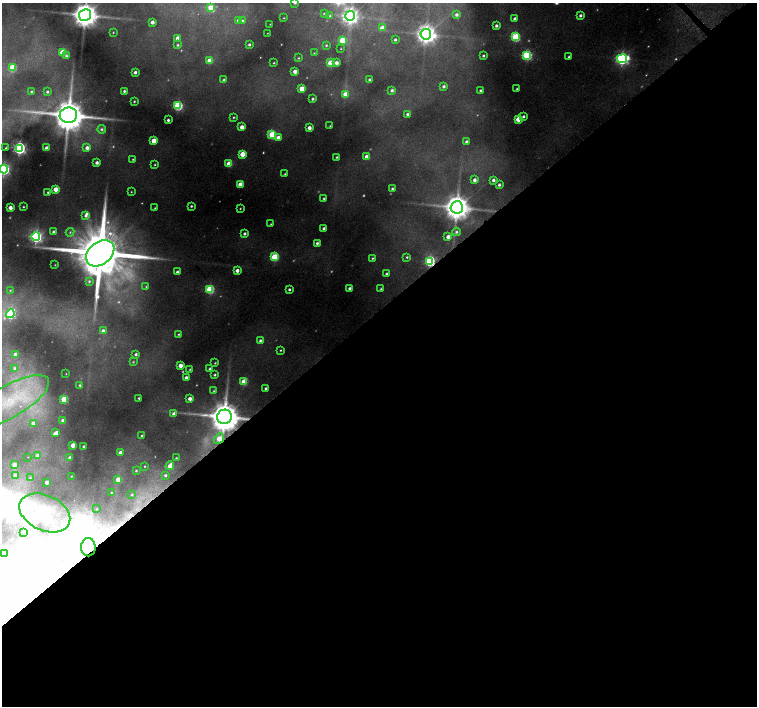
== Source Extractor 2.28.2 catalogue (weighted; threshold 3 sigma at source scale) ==
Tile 15 of 4 x 4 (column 3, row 4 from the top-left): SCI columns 3020-4528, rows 159-1566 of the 6072 x 6030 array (HDU 1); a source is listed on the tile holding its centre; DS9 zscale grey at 2 x 2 block average (1 PNG px = mean of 2 x 2 image px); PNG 759 x 708 px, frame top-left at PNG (2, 3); each listed source drawn as its Kron ellipse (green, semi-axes under 4 px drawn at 4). Shown black and unused: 56% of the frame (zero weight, under 4 of 8 exposures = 2% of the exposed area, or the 3 px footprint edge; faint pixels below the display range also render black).
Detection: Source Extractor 2.28.2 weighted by HDU 2 'WHT'; one run over the whole footprint, this tile lists its part. Background 0.09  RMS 0.0094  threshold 0.0386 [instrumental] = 3 sigma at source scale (4.09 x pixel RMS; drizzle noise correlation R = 1.36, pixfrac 0.8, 0.0396/0.0396 arcsec/px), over >= 5 px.
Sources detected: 222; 32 too faint to see at this stretch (2 x 2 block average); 6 inside a brighter object's white glare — neither listed nor drawn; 5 inside a brighter listed object's ellipse — not listed separately; the other 179 listed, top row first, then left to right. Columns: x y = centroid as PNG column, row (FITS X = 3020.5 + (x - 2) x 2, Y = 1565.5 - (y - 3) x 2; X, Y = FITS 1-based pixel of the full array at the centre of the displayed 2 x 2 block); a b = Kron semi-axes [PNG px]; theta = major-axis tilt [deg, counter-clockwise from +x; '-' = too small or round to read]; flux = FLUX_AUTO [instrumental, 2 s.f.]
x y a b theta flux
295 3 2 2 - 3.1
211 8 3 3 - 69
324 13 3 2 - 3.2
85 15 6 6 - 3900
456 15 3 3 - 9.2
580 15 3 2 - 8
330 16 3 3 - 4.4
350 16 5 5 - 1300
284 18 2 2 - 1.5
515 19 3 3 - 11
238 20 3 2 - 12
242 21 3 2 - 2.6
152 22 3 3 - 14
270 24 2 2 - 0.86
496 26 3 3 - 8.8
382 28 3 3 - 26
113 32 3 3 - 2
267 33 2 2 - 0.87
426 34 5 5 - 1900
515 37 4 3 - 210
177 38 3 3 - 25
342 40 3 3 - 96
395 40 2 2 - 5
249 44 2 2 - 4.8
178 45 3 3 - 3.6
326 45 3 3 - 2.9
341 49 2 2 - 1.3
62 52 3 3 - 86
314 53 3 2 - 1.8
527 55 4 4 - 270
66 56 4 3 - 5.3
483 56 2 2 - 5.3
569 57 3 2 - 3.5
298 58 3 3 - 2.6
622 59 5 4 - 670
209 61 3 3 - 48
274 63 2 2 - 2.1
330 63 3 3 - 72
336 63 3 3 - 13
12 68 3 3 - 100
295 71 3 3 - 17
135 72 3 2 - 9.3
224 80 3 3 - 5
369 80 2 2 - 5.8
444 86 3 3 - 7
302 89 3 3 - 53
517 89 2 2 - 2.4
392 90 3 3 - 7.4
480 90 2 2 - 5.1
124 91 2 2 - 6
31 92 2 2 - 4.3
47 92 2 2 - 4.6
345 94 3 3 - 26
312 99 2 2 - 5.3
134 101 2 2 - 2.7
178 106 4 4 - 250
407 114 2 2 - 7.9
68 115 9 7 8 7800
523 116 3 3 - 7.1
233 117 2 2 - 2.2
518 119 3 3 - 53
168 120 2 2 - 7.8
330 126 2 2 - 1.7
242 127 3 3 - 21
309 128 3 3 - 17
102 129 4 4 - 6.1
272 135 3 3 - 160
278 137 3 3 - 15
153 141 3 3 - 42
466 142 3 3 - 8.4
6 148 2 2 - 2.7
19 148 4 4 - 680
46 148 3 3 - 17
87 148 4 3 - 15
242 154 3 3 - 48
366 156 3 3 - 17
337 157 2 2 - 3.2
133 159 3 3 - 2.5
97 163 3 2 - 11
229 164 3 3 - 68
155 165 3 2 - 2.3
4 169 4 4 - 450
285 174 3 2 - 2.3
474 180 3 2 - 11
493 180 2 2 - 8.8
240 184 3 3 - 35
499 185 2 2 - 6.7
55 189 3 3 - 32
392 189 3 2 - 5.8
48 192 2 2 - 3.5
131 192 2 2 - 1.6
324 198 3 2 - 3.5
191 206 2 2 - 4
23 207 2 2 - 2
457 207 6 6 - 3700
10 208 3 3 - 19
155 208 3 2 - 2.3
240 209 2 2 - 1.8
86 216 4 4 - 8.2
271 224 3 2 - 2
324 228 2 2 - 8
53 232 3 3 - 8.5
70 232 4 3 - 4.4
456 232 4 4 - 5.7
244 234 3 3 - 6.9
36 237 4 4 - 660
448 237 3 3 - 16
317 243 3 3 - 7.6
100 253 15 11 38 26000
274 257 3 3 - 140
407 257 3 2 - 3.3
372 258 3 3 - 3
429 261 4 4 - 320
55 265 2 2 - 1.1
237 271 3 3 - 15
177 272 3 2 - 8.6
386 274 3 2 - 5.4
89 281 3 2 - 3.2
146 287 3 2 - 1.8
349 288 3 3 - 8.3
210 289 4 3 - 190
289 289 2 2 - 5.8
381 289 3 3 - 2.8
10 290 4 3 - 3
10 314 4 4 - 310
103 331 3 3 - 9
178 334 3 3 - 2.7
260 341 3 3 - 6.5
281 350 3 2 - 2.5
15 354 3 3 - 19
136 354 3 3 - 6.4
133 362 3 3 - 2.6
215 363 2 2 - 2.4
180 365 3 3 - 30
15 368 3 3 - 3.2
190 369 2 2 - 1.6
210 369 2 2 - 5
66 374 3 2 - 1.3
215 375 2 2 - 4
186 377 2 2 - 8.1
244 382 3 3 - 76
80 385 3 3 - 4.4
266 388 2 2 - 6.1
214 391 3 2 - 2.3
139 398 2 2 - 2.9
64 399 3 3 - 110
190 399 3 3 - 14
9 402 45 16 30 150
174 414 3 3 - 14
224 417 7 7 - 6300
63 420 3 2 - 6.8
33 423 3 3 - 8.5
56 433 3 2 - 15
142 436 3 2 - 3
219 439 6 4 53 59
73 445 3 3 - 31
84 446 2 2 - 4.9
120 452 4 3 - 12
38 456 3 3 - 10
28 457 2 2 - 0.88
70 458 2 2 - 7.5
176 458 2 2 - 2.8
14 465 3 3 - 22
145 466 2 2 - 1.8
170 466 4 3 - 31
136 471 3 2 - 3.2
15 475 4 4 - 8.2
165 475 3 3 - 5.6
71 476 2 2 - 1
30 478 4 4 - 3.5
118 479 3 3 - 36
47 482 3 3 - 14
112 493 3 3 - 2.4
132 495 3 3 - 3.1
96 509 2 2 - 1.6
45 513 27 17 -25 120
24 532 2 2 - 0.88
88 547 9 7 -87 5300
4 554 3 3 - 84
Overlapping masked pixels (flux is a lower limit): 4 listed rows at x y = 429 261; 224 417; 219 439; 88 547
Isophote crosses this tile's border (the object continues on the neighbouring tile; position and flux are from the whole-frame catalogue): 4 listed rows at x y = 295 3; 85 15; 4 169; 9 402